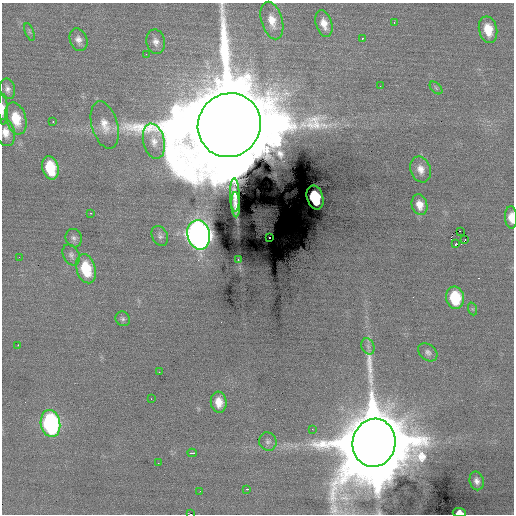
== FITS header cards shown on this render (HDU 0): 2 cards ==
NAXIS1  =                  512 / Axis length
NAXIS2  =                  512 / Axis length

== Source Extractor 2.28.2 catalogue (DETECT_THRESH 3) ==
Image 512 x 512 px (HDU 0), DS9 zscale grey, 1 PNG px = 1 image px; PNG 516 x 516 px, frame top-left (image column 1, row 512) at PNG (2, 3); each listed source drawn as its Kron ellipse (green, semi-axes under 4 px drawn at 4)
Background 0.0734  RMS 0.91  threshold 2.73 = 3 sigma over >= 5 px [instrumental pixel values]
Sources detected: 58; all 58 listed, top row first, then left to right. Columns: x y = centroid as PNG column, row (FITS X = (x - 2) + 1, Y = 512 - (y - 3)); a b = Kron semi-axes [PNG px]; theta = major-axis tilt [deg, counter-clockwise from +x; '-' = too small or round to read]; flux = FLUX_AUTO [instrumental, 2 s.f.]
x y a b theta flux
272 21 19 10 -74 9.2e+02
394 22 3 2 - 8.4e+01
324 24 14 8 -72 5.9e+02
488 30 13 9 -77 1.2e+03
29 32 9 3 -69 1.0e+02
362 39 3 3 - 1.1e+02
78 40 11 8 -70 3.7e+02
156 42 12 9 -78 3.9e+02
146 54 2 2 - 6.0e+01
380 86 2 2 - 3.7e+01
436 88 7 4 -46 1.1e+02
7 89 10 7 -81 2.7e+02
3 109 15 5 -89 3.4e+02
16 118 16 10 -74 1.6e+03
53 122 3 2 - 1.3e+02
105 125 24 13 -74 1.1e+03
229 125 32 31 - 2.4e+06
5 132 14 9 -77 5.8e+02
154 141 18 10 -77 6.8e+02
50 168 12 8 -75 2.4e+03
421 169 13 10 -70 5.5e+02
235 195 17 5 -88 4.5e+02
315 198 12 8 -73 2.6e+03
236 205 12 3 -88 3.8e+02
419 205 10 7 -75 5.7e+02
91 213 3 2 - 1.4e+02
511 217 11 6 -86 6.2e+02
460 231 2 2 - 1.0e+03
199 235 15 11 -76 5.5e+04
160 236 10 7 -65 2.3e+02
269 237 2 2 - 4.9e+01
74 238 9 8 - 2.3e+02
465 239 2 2 - 7.3e+01
455 244 3 2 - 1.1e+02
71 255 11 8 -62 2.4e+02
19 257 3 2 - 6.2e+01
238 260 3 2 - 4.3e+02
86 269 15 9 -73 2.5e+03
455 298 11 9 -81 2.6e+03
473 309 6 4 -70 1.0e+02
123 319 8 7 - 1.6e+02
18 345 2 2 - 2.1e+02
368 346 8 6 -69 2.4e+02
428 352 11 7 -39 2.5e+02
159 372 2 2 - 1.1e+02
151 399 3 2 - 6.6e+01
219 402 10 8 -83 7.7e+02
50 423 13 9 -78 1.1e+04
312 429 2 2 - 1.7e+02
268 442 9 8 - 2.5e+02
374 443 24 21 79 1.2e+06
192 453 4 2 - 3.5e+02
158 463 2 2 - 8.2e+01
477 481 9 7 -76 3.3e+02
247 489 3 2 - 7.9e+02
200 491 2 2 - 2.9e+01
459 513 7 4 -5 7.1e+02
191 514 3 2 - 4.5e+03
At the frame edge (FLAGS 8, measured only in part): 7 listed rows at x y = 3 109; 229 125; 5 132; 511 217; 374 443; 459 513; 191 514